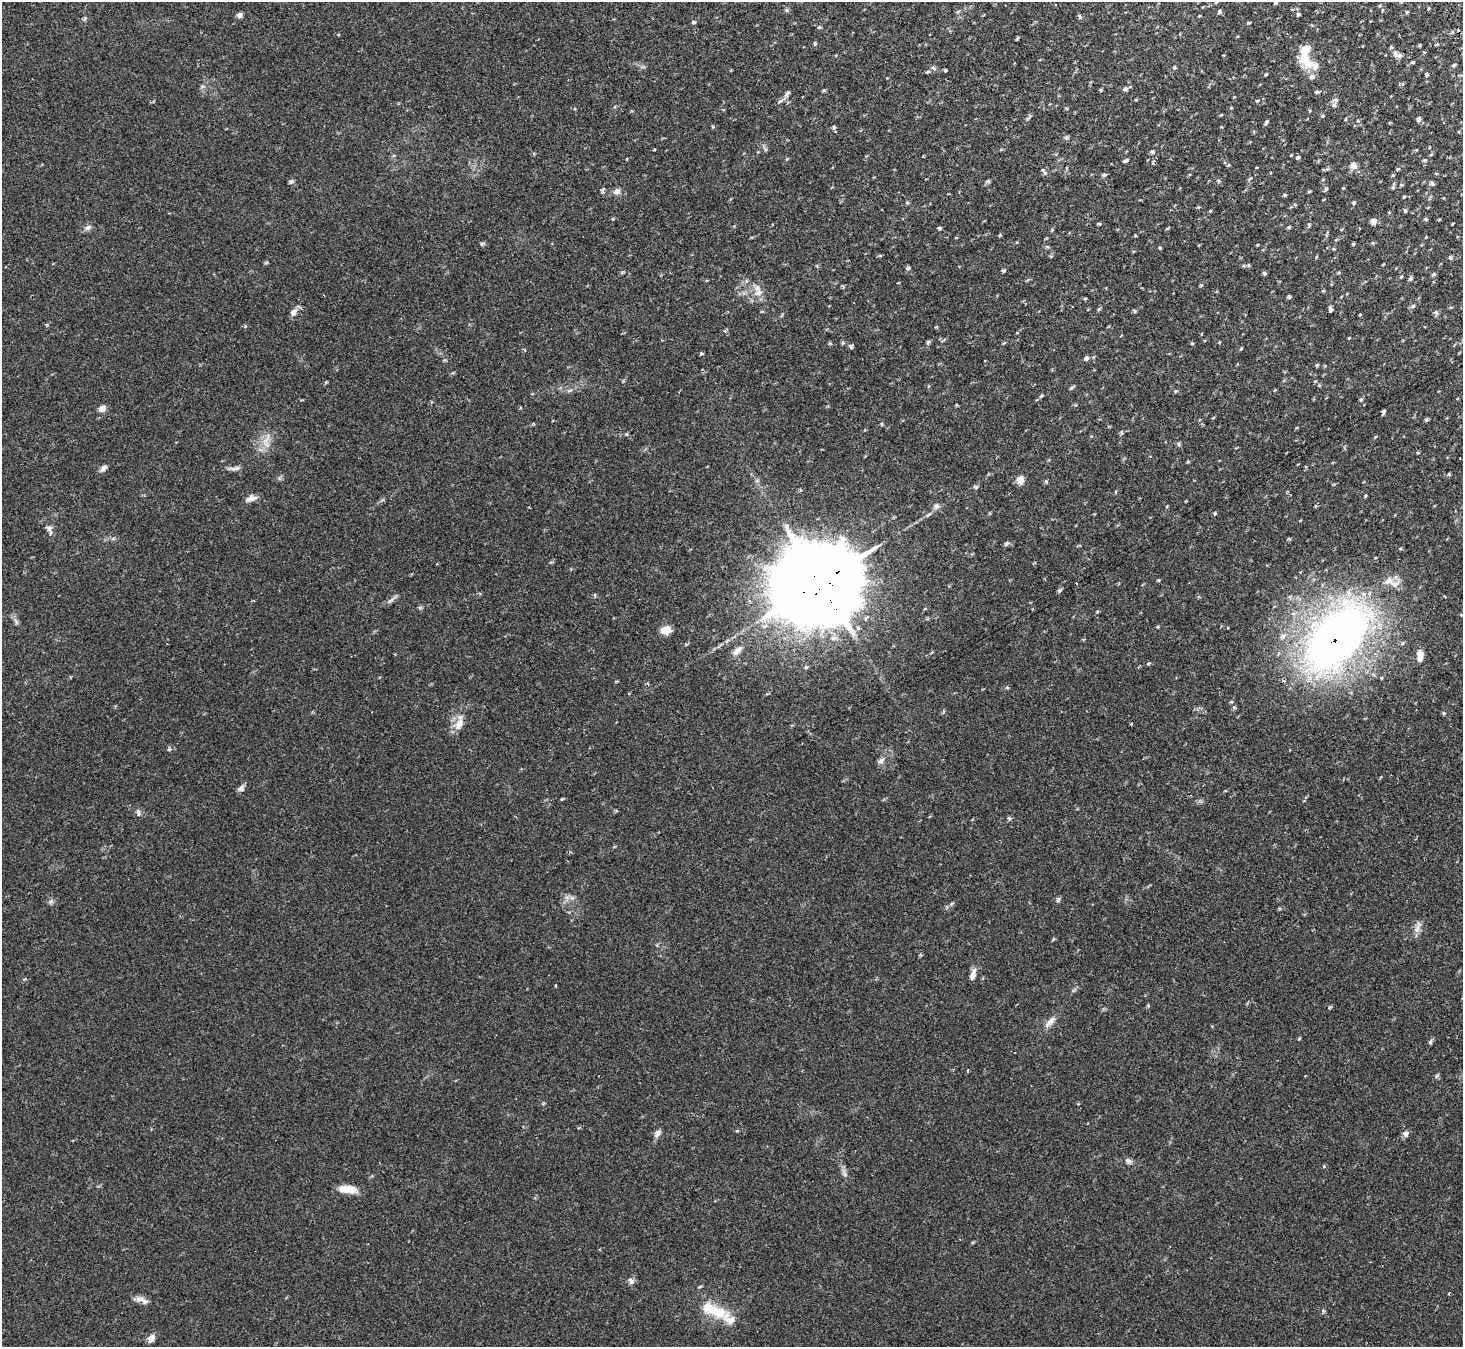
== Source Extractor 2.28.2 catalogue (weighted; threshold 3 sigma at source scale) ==
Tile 10 of 4 x 4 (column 2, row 3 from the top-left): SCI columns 1516-2976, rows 1540-2884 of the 5948 x 5908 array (HDU 1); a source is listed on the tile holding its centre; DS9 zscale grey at full resolution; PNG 1465 x 1349 px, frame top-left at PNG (2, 2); no overlay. Shown black and unused: <1% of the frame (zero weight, under 2 of 3 exposures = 3% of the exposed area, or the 3 px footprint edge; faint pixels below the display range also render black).
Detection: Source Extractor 2.28.2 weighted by HDU 2 'WHT'; one run over the whole footprint, this tile lists its part. Background 0.0546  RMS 0.0051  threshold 0.023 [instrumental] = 3 sigma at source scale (4.5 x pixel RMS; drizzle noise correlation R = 1.50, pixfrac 1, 0.05/0.05 arcsec/px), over >= 5 px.
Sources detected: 153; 9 inside a brighter listed object's ellipse — not listed separately; the other 144 listed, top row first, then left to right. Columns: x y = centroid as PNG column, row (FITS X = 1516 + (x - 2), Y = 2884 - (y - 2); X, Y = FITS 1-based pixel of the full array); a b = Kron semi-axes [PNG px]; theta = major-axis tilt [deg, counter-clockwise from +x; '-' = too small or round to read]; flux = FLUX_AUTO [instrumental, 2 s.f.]
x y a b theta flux
1216 2 5 4 - 0.61
1275 3 5 4 - 0.52
1379 6 4 3 - 0.4
1220 12 6 4 69 0.85
1407 12 5 4 - 0.48
1298 14 4 4 - 0.94
239 15 7 6 - 1.6
1079 16 6 5 - 1
1199 16 5 3 - 0.36
694 22 5 4 - 0.7
1248 23 4 3 - 0.56
815 44 5 4 - 0.63
1437 44 5 3 - 0.44
1420 45 5 3 - 0.48
1395 54 9 6 -77 1.7
1306 61 26 15 -47 11
1412 62 5 3 - 0.5
1454 65 6 4 44 0.65
1174 67 6 3 -33 0.57
934 68 7 5 -41 1.2
945 70 4 3 - 0.54
928 72 5 4 - 0.67
1266 74 4 3 - 0.47
1427 75 4 3 - 0.66
1125 89 6 5 - 1.3
1100 90 5 4 - 0.54
1317 92 6 4 -9 0.86
787 94 11 5 72 1.4
1257 101 4 4 - 0.46
1334 105 7 6 - 1.3
1419 119 5 5 - 1.5
834 127 6 4 89 0.86
1066 138 7 4 72 0.74
654 149 3 2 - 0.42
1153 152 6 4 -68 0.77
1297 158 5 4 - 0.87
1424 160 5 4 - 0.59
1126 161 5 4 - 1.1
1228 165 5 3 - 0.44
1353 165 7 6 - 3.9
1398 169 6 3 20 0.54
1044 171 11 4 -53 1.2
1436 173 5 3 - 0.4
1104 175 6 4 -13 0.88
1393 175 5 3 - 0.45
1250 178 6 3 21 0.57
292 181 7 5 32 0.97
1218 181 6 3 -72 0.63
1432 183 6 4 -57 1.1
1393 187 6 5 - 0.83
1326 189 5 4 - 0.72
617 191 11 7 28 2.1
1309 192 5 3 - 0.46
1285 195 4 4 - 0.66
1404 197 4 4 - 0.47
907 202 5 4 - 0.62
1353 203 5 4 - 0.61
1295 205 5 3 - 0.51
1405 211 4 4 - 0.96
1426 219 5 3 - 0.63
1374 221 6 5 - 2.9
1099 224 5 4 - 0.61
1309 225 5 4 - 0.62
1289 227 4 4 - 0.67
88 228 9 6 39 1.6
939 228 5 4 - 0.68
1135 236 3 3 - 0.49
482 243 8 3 13 0.71
1353 244 5 4 - 0.55
1160 248 4 4 - 0.59
1450 257 5 4 - 0.7
908 268 5 5 - 0.95
1003 271 5 4 - 0.65
1264 273 6 4 -45 0.82
1434 274 5 4 - 0.7
1411 278 6 4 69 1.1
758 293 12 8 43 3.4
1289 297 6 4 -71 0.66
1085 299 5 3 - 0.45
1413 306 6 5 - 0.86
1099 309 6 4 71 0.63
1330 310 6 4 -85 1.3
1134 311 5 4 - 0.77
294 312 11 7 51 2.2
1436 313 7 4 -62 1.1
1360 314 3 3 - 0.77
1349 338 4 3 - 0.38
928 342 6 4 -85 0.76
851 346 5 4 - 1.2
1241 349 4 4 - 0.5
701 353 5 4 - 0.62
1086 358 5 5 - 1.5
1071 388 7 4 31 0.71
1361 400 5 4 - 0.61
102 409 10 8 36 2.4
1383 412 4 3 - 0.94
1375 437 5 3 - 0.41
266 440 9 4 53 2.1
1178 444 6 4 -90 0.69
103 468 10 6 43 1.7
235 468 13 5 15 1.8
1449 474 5 3 - 0.53
1020 480 8 7 - 4.2
1046 481 6 4 -47 0.68
976 487 5 4 - 0.77
251 498 13 7 18 2.7
936 506 7 7 - 1.7
1215 513 5 3 - 0.5
49 529 12 7 -53 2
1006 543 6 5 - 0.86
1389 581 20 11 -15 5.5
820 582 32 18 28 12000
1076 583 3 2 - 0.79
1059 590 5 4 - 0.79
391 600 11 4 32 1.6
666 630 12 9 5 5
1282 636 10 7 29 2.3
1337 637 71 39 51 310
737 651 15 7 46 3.2
1420 656 15 7 -90 4.7
1444 713 5 3 - 0.53
459 724 17 10 64 5.3
881 761 10 6 38 1.7
241 788 10 7 45 1.6
562 799 4 3 - 0.46
138 813 11 4 -74 1.1
1009 818 6 3 -73 0.64
1058 900 6 5 - 1
1418 927 19 6 72 2.7
973 975 15 6 74 2.7
1050 1022 19 7 50 3.3
1430 1042 7 5 73 0.84
968 1070 4 2 - 0.49
1437 1076 8 3 45 0.63
657 1133 11 6 64 2
1406 1134 7 7 - 1.8
1129 1161 8 6 -24 1.3
1324 1167 4 4 - 0.61
845 1174 7 4 -71 1.2
348 1189 21 8 -6 6.4
631 1281 10 6 -75 1.6
142 1300 17 7 -25 3.3
717 1312 32 15 -8 13
151 1338 11 7 57 3
Overlapping masked pixels (flux is a lower limit): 2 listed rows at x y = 820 582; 1337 637
Isophote crosses this tile's border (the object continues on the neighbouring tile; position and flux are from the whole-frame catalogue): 1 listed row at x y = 1216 2
Unlisted compact peaks at least as high as the median listed source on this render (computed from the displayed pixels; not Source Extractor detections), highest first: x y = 737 1131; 572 898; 824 90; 1426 420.